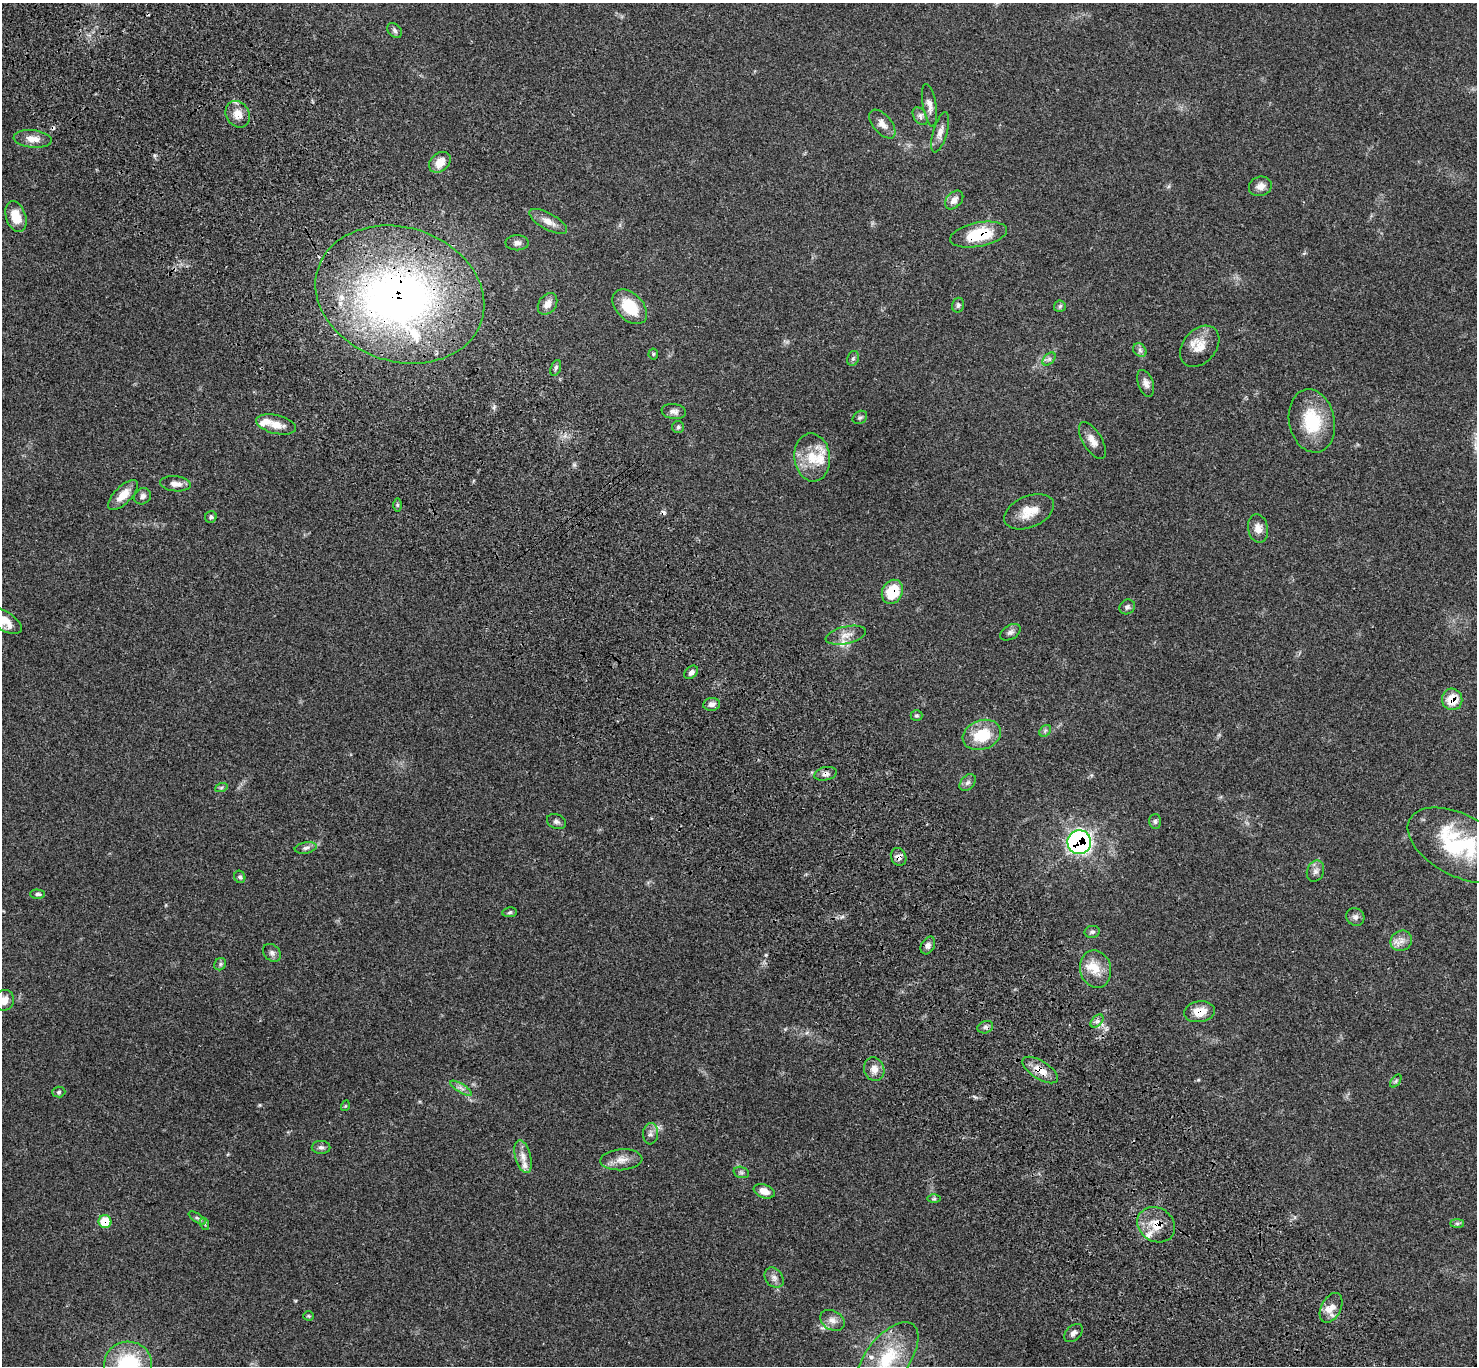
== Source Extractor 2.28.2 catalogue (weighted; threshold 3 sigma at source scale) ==
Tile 11 of 4 x 4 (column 3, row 3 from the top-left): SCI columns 3049-4523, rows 1606-2969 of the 6102 x 6074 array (HDU 1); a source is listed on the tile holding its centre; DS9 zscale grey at full resolution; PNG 1479 x 1368 px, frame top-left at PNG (2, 3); each listed source drawn as its Kron ellipse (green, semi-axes under 4 px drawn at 4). Shown black and unused: <1% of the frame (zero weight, under 3 of 4 exposures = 6% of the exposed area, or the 3 px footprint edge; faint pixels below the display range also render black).
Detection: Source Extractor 2.28.2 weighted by HDU 2 'WHT'; one run over the whole footprint, this tile lists its part. Background 0.0683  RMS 0.0056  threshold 0.025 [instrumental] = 3 sigma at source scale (4.5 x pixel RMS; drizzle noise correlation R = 1.50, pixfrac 1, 0.05/0.05 arcsec/px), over >= 5 px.
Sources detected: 114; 1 inside a brighter object's white glare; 4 cosmic-ray / hot-pixel residue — neither listed nor drawn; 9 inside a brighter listed object's ellipse — not listed separately; the other 100 listed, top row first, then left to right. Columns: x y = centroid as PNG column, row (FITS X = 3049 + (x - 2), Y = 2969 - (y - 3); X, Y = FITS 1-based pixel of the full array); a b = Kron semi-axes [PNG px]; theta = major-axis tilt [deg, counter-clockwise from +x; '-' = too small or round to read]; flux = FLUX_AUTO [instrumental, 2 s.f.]
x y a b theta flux
395 30 8 6 -46 1.4
929 105 21 6 -80 3.6
238 114 14 11 -57 6.2
920 116 10 6 -57 2
882 124 17 9 -49 4.2
940 132 21 7 74 3.8
32 139 19 9 -6 5.6
440 162 12 9 42 6.6
1260 186 12 9 18 3.7
954 200 11 7 47 3.2
16 217 16 10 -71 10
548 221 21 8 -29 5.1
979 235 29 12 11 23
517 243 11 7 0 2.4
400 294 86 67 -18 300
548 304 12 8 54 4.4
958 305 7 6 - 1.1
1060 306 6 5 - 1.2
630 307 21 13 -45 17
1200 346 23 16 49 9.2
1140 350 7 6 - 1.5
653 354 5 5 - 0.74
853 358 7 5 67 1.1
1049 359 8 5 45 1.3
556 368 8 5 70 1.2
1146 383 14 7 -70 3.1
674 412 12 7 -9 2.3
860 417 8 6 36 1.1
1312 421 32 22 -78 24
276 424 20 9 -14 6.9
678 427 6 6 - 1.1
1092 441 21 9 -59 4.9
812 457 24 18 -84 14
175 484 15 7 -6 3.7
123 495 19 8 45 7.7
142 496 9 7 36 2.2
397 505 6 4 -89 0.81
1029 512 26 15 23 10
211 517 6 5 - 1.2
1258 528 14 10 -80 4.2
892 592 12 10 61 17
1127 607 8 7 - 1.5
4 621 20 9 -31 8.8
1010 632 11 7 30 2
846 635 20 8 13 5.1
691 672 8 5 43 1.8
1452 699 11 10 - 9.8
712 704 8 6 5 2.1
916 715 6 5 - 0.86
1045 731 6 5 - 1.1
982 735 20 14 19 19
826 774 11 6 13 2.2
968 783 10 6 49 1.9
221 788 6 4 19 0.88
1155 821 7 6 - 1.3
556 822 10 7 -23 1.8
1079 842 12 12 - 120
1460 845 56 31 -28 48
306 848 11 5 10 1.9
899 857 9 7 -63 2.8
1315 871 11 8 67 2.5
240 877 6 5 - 1.2
38 894 7 4 -2 1.3
510 912 7 4 8 0.94
1355 917 9 8 - 2.1
1092 932 8 6 10 1.3
1401 941 11 10 - 3.8
928 945 9 6 61 1.9
272 953 10 8 -44 2
220 964 6 5 - 1.1
1096 969 19 15 -77 9.5
4 1000 10 9 - 4.9
1199 1012 15 10 8 8.5
1097 1021 8 4 44 1.6
985 1027 8 6 19 1.5
874 1069 12 10 -73 4.5
1040 1070 20 9 -32 7.7
1396 1081 7 4 53 0.85
461 1088 12 3 -31 1.5
59 1092 6 5 - 0.94
345 1106 5 3 - 0.49
650 1134 11 7 84 2.5
321 1147 9 6 -1 1.6
523 1157 17 8 -75 4.6
621 1160 21 10 4 5.8
741 1172 8 5 -17 1.3
764 1191 11 6 -21 4.6
934 1199 6 4 1 0.98
197 1218 10 4 -33 1.2
105 1222 6 6 - 14
1457 1223 7 4 0 1.1
205 1224 6 4 -72 0.78
1156 1225 20 16 -34 10
774 1278 11 8 -52 2.7
1331 1308 16 10 63 5.1
308 1316 5 4 - 0.66
832 1320 13 9 -30 3.6
1074 1333 11 7 44 2.1
888 1358 42 21 52 28
128 1364 24 22 5 39
Overlapping masked pixels (flux is a lower limit): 11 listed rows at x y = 979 235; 400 294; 892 592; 1452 699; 826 774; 1079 842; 899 857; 1199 1012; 1040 1070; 105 1222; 1156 1225
Isophote crosses this tile's border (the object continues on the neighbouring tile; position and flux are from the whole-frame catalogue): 5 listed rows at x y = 4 621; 1460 845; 4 1000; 888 1358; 128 1364